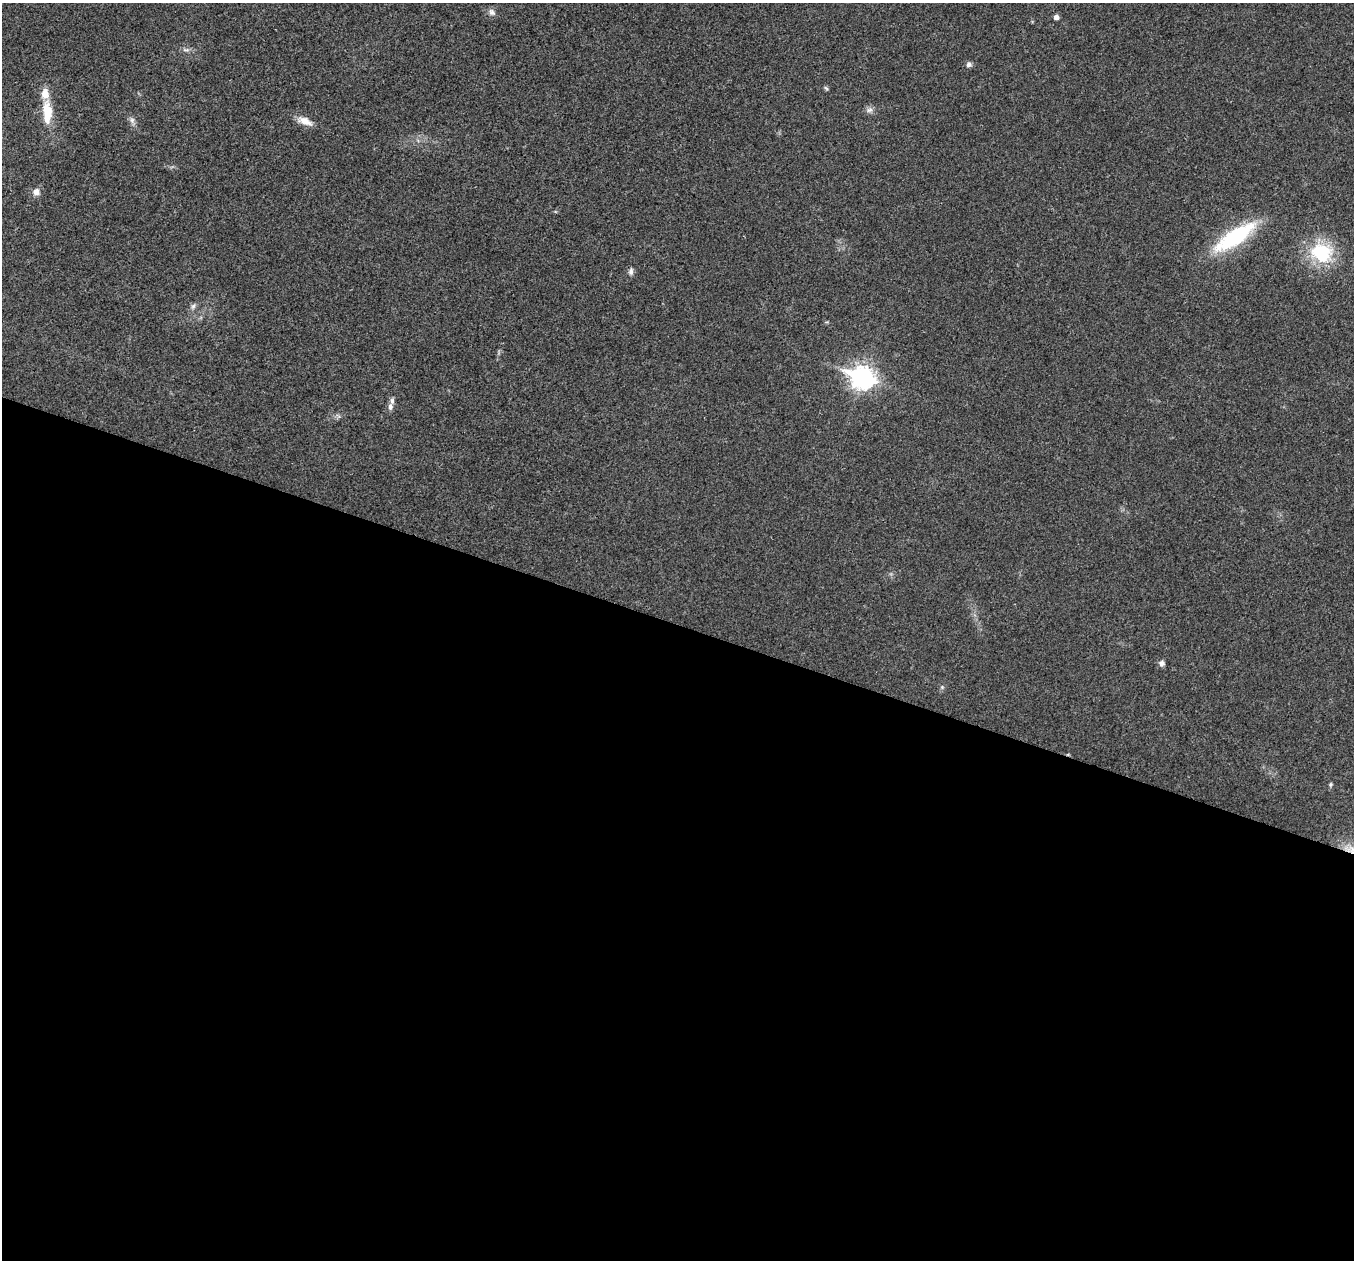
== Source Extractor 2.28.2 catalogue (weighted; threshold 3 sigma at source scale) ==
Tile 14 of 4 x 4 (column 2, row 4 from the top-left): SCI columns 1355-2706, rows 136-1393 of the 5417 x 5431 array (HDU 1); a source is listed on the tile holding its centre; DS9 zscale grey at full resolution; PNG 1356 x 1262 px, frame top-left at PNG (2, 3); no overlay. Shown black and unused: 51% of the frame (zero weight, under 3 of 4 exposures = <1% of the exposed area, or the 3 px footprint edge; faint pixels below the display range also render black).
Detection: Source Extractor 2.28.2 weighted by HDU 2 'WHT'; one run over the whole footprint, this tile lists its part. Background 0.0212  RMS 0.0041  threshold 0.0183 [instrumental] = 3 sigma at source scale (4.5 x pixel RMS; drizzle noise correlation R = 1.50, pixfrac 1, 0.05/0.05 arcsec/px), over >= 5 px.
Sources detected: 21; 2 inside a brighter listed object's ellipse — not listed separately; the other 19 listed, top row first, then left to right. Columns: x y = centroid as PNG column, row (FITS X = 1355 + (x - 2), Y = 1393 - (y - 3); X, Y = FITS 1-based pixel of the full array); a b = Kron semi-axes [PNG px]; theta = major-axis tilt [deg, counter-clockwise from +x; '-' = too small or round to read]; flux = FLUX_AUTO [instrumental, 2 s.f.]
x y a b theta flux
492 12 11 7 -51 1.5
1056 17 5 4 - 1.8
186 50 11 4 -5 1.2
969 65 7 6 - 1.3
826 88 7 4 -45 0.58
869 110 9 7 30 1.5
47 112 34 12 -89 10
132 120 8 6 -89 1.4
305 121 21 9 -22 4.1
36 192 9 9 - 2.3
1235 237 52 16 34 33
1321 253 23 20 -31 26
631 271 10 6 85 1.3
193 306 8 5 62 1.2
862 378 10 8 -20 250
390 407 9 6 90 1.5
1162 663 7 6 - 1.5
942 687 5 5 - 0.56
1330 784 5 5 - 0.63